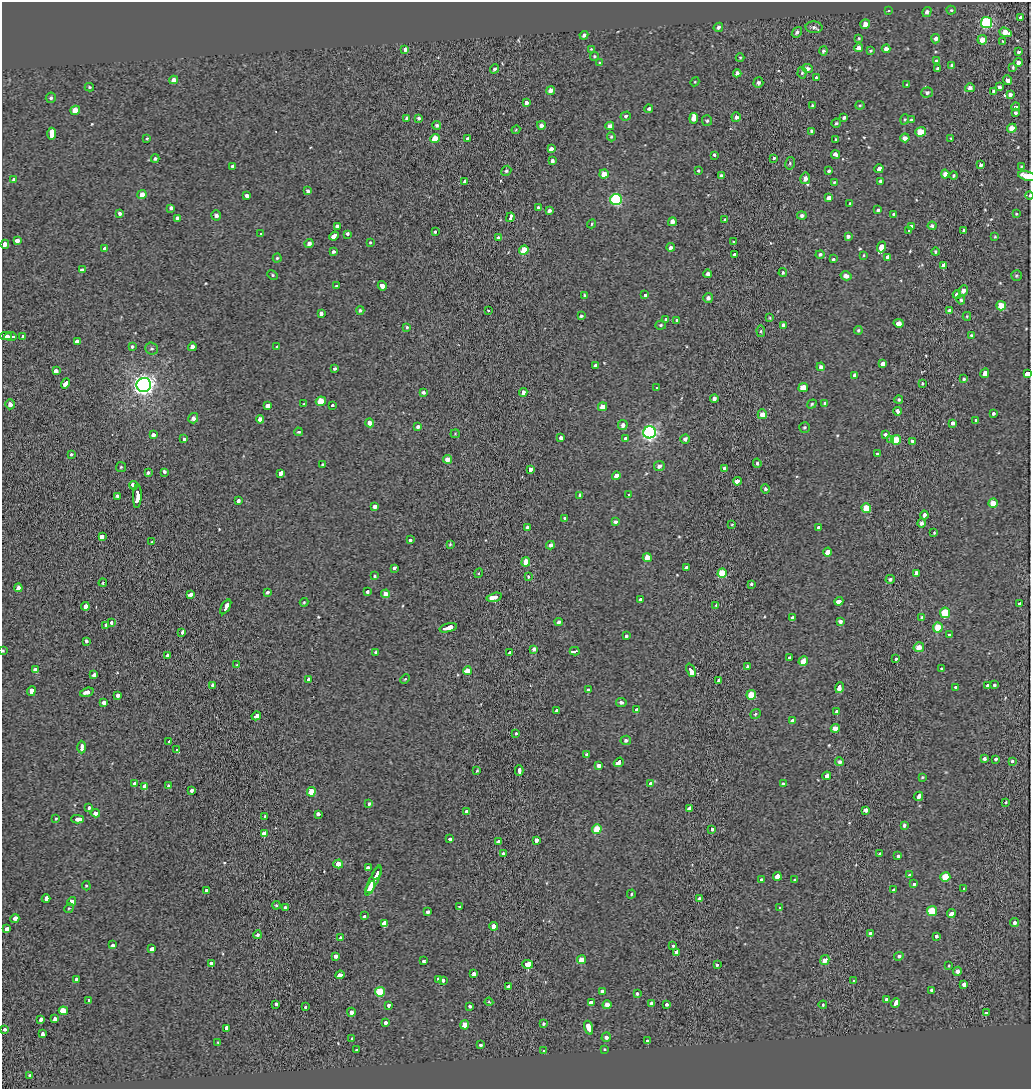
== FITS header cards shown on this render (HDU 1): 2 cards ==
NAXIS1  =                 1029
NAXIS2  =                 1087

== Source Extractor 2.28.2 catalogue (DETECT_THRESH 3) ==
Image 1029 x 1087 px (HDU 1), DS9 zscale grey, 1 PNG px = 1 image px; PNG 1033 x 1091 px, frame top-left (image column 1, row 1087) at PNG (2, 2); each listed source drawn as its Kron ellipse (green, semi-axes under 4 px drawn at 4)
Background -0.25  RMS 0.14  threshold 0.417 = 3 sigma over >= 5 px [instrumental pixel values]
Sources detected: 529; of the 529, the 500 brightest by FLUX_AUTO listed and drawn (29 fainter detections omitted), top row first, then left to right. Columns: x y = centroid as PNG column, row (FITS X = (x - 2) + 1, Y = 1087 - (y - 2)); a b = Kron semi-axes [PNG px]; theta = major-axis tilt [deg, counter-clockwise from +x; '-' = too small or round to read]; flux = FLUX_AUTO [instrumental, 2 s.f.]
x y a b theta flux
888 10 3 3 - 37
951 10 4 4 - 12
927 12 5 4 - 36
1020 17 3 3 - 99
986 23 5 5 - 950
865 24 5 4 - 68
718 27 5 4 - 21
814 27 8 6 -3 33
797 32 6 4 52 27
1005 32 6 4 -19 94
584 35 4 4 - 24
859 38 4 3 - 12
936 39 4 4 - 34
982 40 5 4 - 100
1003 41 3 3 - 8.7
858 48 4 4 - 51
405 49 3 3 - 130
591 49 3 3 - 8.5
886 49 4 4 - 41
870 50 4 3 - 12
823 51 4 4 - 18
1018 52 3 3 - 89
594 56 4 4 - 14
740 58 4 4 - 10
936 61 4 3 - 81
600 62 4 3 - 8.7
1018 62 4 3 - 46
952 65 4 4 - 25
1013 67 4 3 - 13
808 68 5 4 - 32
938 68 3 3 - 15
495 69 5 4 - 21
737 73 4 4 - 30
802 73 6 4 86 15
816 78 4 3 - 92
174 80 4 4 - 55
1008 80 5 3 - 300
695 82 4 4 - 9.5
758 83 5 5 - 25
907 84 4 3 - 9.2
89 87 4 3 - 13
999 87 4 3 - 23
970 88 5 4 - 38
551 91 4 4 - 56
993 91 3 3 - 12
927 93 6 5 - 25
1010 95 3 3 - 140
51 98 5 5 - 21
526 102 4 3 - 260
812 105 4 3 - 11
860 105 4 4 - 10
1016 107 4 3 - 21
649 109 4 4 - 20
75 110 5 4 - 120
1015 113 3 3 - 89
626 116 5 4 - 23
736 117 5 4 - 32
844 117 4 3 - 26
407 118 4 3 - 19
419 118 4 4 - 16
694 118 5 4 - 430
905 119 5 4 - 11
911 120 3 3 - 12
707 121 5 5 - 16
836 123 5 4 - 17
437 125 4 4 - 20
541 125 4 4 - 37
610 126 4 4 - 61
1012 128 5 4 - 120
516 130 4 4 - 9.4
811 131 4 3 - 21
921 132 5 4 - 180
52 134 6 3 87 1000
611 137 4 4 - 12
147 138 4 3 - 11
435 138 4 4 - 120
905 138 5 4 - 54
951 138 4 3 - 10
468 139 4 3 - 160
836 139 3 3 - 8.1
551 149 4 3 - 250
715 155 3 3 - 150
836 155 4 3 - 220
774 158 3 3 - 15
155 159 4 4 - 16
552 161 3 3 - 150
790 163 6 5 - 17
980 165 3 3 - 23
233 166 3 3 - 100
1021 166 4 3 - 9.7
879 169 4 3 - 200
829 170 4 3 - 130
506 171 5 4 - 20
699 171 3 3 - 57
604 174 5 4 - 110
945 174 4 4 - 60
722 176 4 4 - 29
954 176 4 3 - 18
1027 176 9 4 -13 150
805 178 6 5 - 59
14 180 4 3 - 140
881 181 4 3 - 95
465 182 4 3 - 160
834 182 3 3 - 9.6
308 191 3 3 - 18
142 194 4 4 - 76
1030 195 4 2 - 9.6
247 196 3 3 - 170
829 198 4 3 - 240
616 200 5 5 - 1000
850 204 3 3 - 65
171 208 4 3 - 140
538 208 4 3 - 26
549 210 4 3 - 28
878 210 3 3 - 83
119 213 3 3 - 130
894 214 3 3 - 13
1016 214 4 3 - 9.3
216 215 5 4 - 31
802 216 4 4 - 24
510 217 5 3 - 410
177 218 3 3 - 120
725 220 4 4 - 18
672 222 4 4 - 51
592 224 4 4 - 11
337 226 4 4 - 22
911 226 4 4 - 22
932 226 4 4 - 22
964 230 3 3 - 120
435 231 3 3 - 55
909 231 3 3 - 25
261 234 3 3 - 24
348 234 3 3 - 110
334 236 5 3 - 330
848 236 4 4 - 27
498 237 4 3 - 15
995 237 3 3 - 8.7
17 241 3 3 - 190
370 242 3 2 - 9.9
734 242 4 3 - 11
309 243 4 4 - 34
5 244 4 4 - 49
671 247 4 3 - 36
881 247 5 3 - 1400
104 248 3 3 - 86
524 250 5 4 - 250
333 252 3 3 - 22
935 252 4 4 - 14
820 254 4 4 - 19
735 255 3 3 - 210
864 255 4 2 - 8.5
888 257 4 3 - 170
277 258 4 4 - 12
833 259 3 3 - 100
943 265 4 3 - 1000
82 270 4 3 - 110
783 273 4 3 - 13
708 274 4 4 - 32
273 275 5 4 - 13
1016 275 5 5 - 17
846 276 5 4 - 42
337 286 3 3 - 110
382 286 5 3 - 400
963 291 5 4 - 51
957 294 4 4 - 52
585 295 4 3 - 13
645 295 4 3 - 680
708 298 5 5 - 30
961 300 4 4 - 21
1001 306 5 4 - 180
360 310 4 4 - 16
488 310 3 3 - 100
950 311 4 4 - 40
321 313 3 3 - 140
581 316 3 3 - 14
967 316 4 3 - 11
770 318 3 3 - 10
666 319 3 3 - 49
677 320 3 3 - 98
899 323 5 4 - 66
661 325 5 4 - 14
784 325 4 4 - 260
407 327 3 3 - 11
858 330 4 4 - 14
761 331 6 4 -86 13
971 335 3 3 - 9.6
6 336 6 3 3 1200
10 336 6 3 4 2000
23 336 4 3 - 520
77 341 3 3 - 290
277 346 3 3 - 66
132 347 3 3 - 55
192 347 4 4 - 57
152 348 6 6 - 20
883 364 3 3 - 330
595 366 3 3 - 69
821 367 4 4 - 34
335 368 3 3 - 130
56 371 3 3 - 770
985 373 5 3 - 690
1027 374 4 3 - 860
854 375 4 3 - 190
964 379 3 3 - 17
65 383 5 3 - 240
922 383 3 2 - 10
144 385 7 7 - 5000
657 388 3 3 - 150
803 388 5 4 - 130
423 392 4 3 - 19
523 392 4 4 - 45
714 399 4 4 - 42
899 400 4 4 - 15
321 401 5 4 - 200
824 403 3 3 - 65
10 404 5 4 - 44
304 404 3 3 - 9.2
812 404 5 3 - 12
332 405 3 3 - 54
267 406 3 3 - 620
602 407 5 4 - 91
898 411 4 3 - 170
993 413 3 3 - 70
762 414 5 4 - 90
193 418 5 5 - 37
260 419 4 4 - 40
976 420 4 3 - 86
370 423 4 3 - 230
953 423 4 3 - 130
623 425 5 4 - 38
418 427 3 3 - 120
804 427 5 5 - 18
298 432 4 3 - 13
650 432 6 6 - 2200
455 434 4 4 - 9.2
153 435 4 3 - 200
886 435 4 3 - 130
561 438 3 3 - 93
183 439 3 3 - 320
626 439 4 3 - 170
685 439 5 4 - 30
891 439 3 3 - 14
896 440 5 5 - 180
912 441 4 3 - 17
71 454 3 3 - 60
877 454 3 3 - 12
447 459 4 4 - 85
757 463 5 3 - 17
323 464 3 3 - 11
659 466 5 5 - 34
121 467 5 5 - 13
724 468 3 3 - 110
530 469 4 3 - 260
164 472 4 3 - 110
148 473 3 3 - 73
280 474 4 3 - 940
616 476 4 4 - 75
737 481 4 3 - 970
133 485 4 3 - 260
765 489 4 4 - 23
579 495 3 3 - 87
629 495 4 3 - 85
117 496 3 3 - 76
137 496 12 4 87 870
238 501 3 3 - 160
993 503 5 4 - 110
375 507 3 3 - 330
866 508 5 4 - 180
924 515 4 3 - 92
564 518 3 3 - 81
615 522 4 3 - 51
921 523 5 4 - 29
732 524 3 3 - 11
527 527 4 3 - 18
818 527 4 3 - 180
934 533 3 2 - 9.2
102 537 4 3 - 630
410 540 3 3 - 90
152 542 3 3 - 11
450 544 4 3 - 11
550 545 4 4 - 35
828 552 4 4 - 74
647 557 4 4 - 96
526 562 5 4 - 150
686 567 3 3 - 330
394 568 4 3 - 260
479 573 5 3 - 9.4
722 573 5 4 - 210
916 573 4 3 - 180
375 576 3 3 - 12
528 577 3 3 - 40
890 579 4 4 - 24
103 583 4 3 - 10
751 584 3 3 - 170
18 588 4 4 - 46
267 592 3 3 - 74
367 592 4 3 - 59
191 594 4 3 - 160
386 594 4 4 - 71
494 597 8 4 14 360
640 600 3 3 - 110
839 601 4 3 - 270
304 602 4 4 - 9.5
1020 604 3 3 - 150
716 605 4 3 - 9.7
85 606 4 3 - 210
226 607 8 3 58 490
945 613 5 5 - 280
792 618 4 3 - 110
922 618 4 3 - 210
840 621 4 4 - 30
111 622 3 3 - 78
559 622 4 3 - 39
106 625 3 3 - 77
938 627 5 4 - 200
448 628 9 3 14 850
182 632 4 3 - 250
949 635 3 3 - 110
626 636 3 3 - 60
87 641 4 3 - 89
919 647 5 5 - 83
534 649 4 4 - 34
3 651 4 3 - 10
575 651 5 3 - 200
376 653 3 3 - 81
510 653 3 3 - 230
168 656 4 3 - 140
789 657 3 3 - 160
896 659 3 3 - 29
803 661 5 4 - 180
237 665 3 3 - 85
747 667 4 3 - 21
942 668 3 3 - 36
35 670 4 4 - 67
691 670 7 3 -68 440
467 671 4 4 - 88
94 675 4 3 - 35
309 679 3 3 - 130
405 679 5 3 - 9.2
719 680 3 3 - 210
212 685 4 3 - 86
988 685 4 3 - 110
995 685 3 3 - 75
839 687 5 3 - 330
955 687 3 3 - 65
588 690 3 3 - 94
31 691 5 3 - 290
87 692 7 3 16 250
118 695 4 3 - 110
751 695 5 4 - 180
621 702 5 4 - 26
104 703 4 3 - 210
636 710 4 3 - 130
557 711 4 3 - 180
837 711 4 3 - 150
755 714 5 4 - 18
256 716 5 3 - 590
792 721 4 3 - 39
835 728 4 4 - 84
516 734 3 3 - 76
626 740 5 5 - 23
169 741 3 3 - 67
82 747 6 3 90 210
177 750 4 3 - 400
586 754 3 3 - 66
984 759 3 3 - 25
996 759 3 3 - 140
1012 761 3 3 - 65
619 762 5 3 - 490
840 762 4 4 - 27
598 765 4 3 - 120
477 770 4 2 - 9.5
519 770 5 3 - 390
827 776 4 3 - 280
922 777 3 2 - 9.5
135 783 3 3 - 300
651 784 3 3 - 130
783 784 3 3 - 170
145 786 4 3 - 690
169 786 3 3 - 84
192 790 4 3 - 100
311 792 5 4 - 180
918 796 5 3 - 190
1006 802 3 3 - 8.6
369 804 4 3 - 77
89 808 3 3 - 130
689 808 3 3 - 560
866 810 4 4 - 45
467 812 3 3 - 530
95 813 4 4 - 45
318 814 4 3 - 95
265 817 3 3 - 65
56 818 3 3 - 54
78 819 6 3 -3 350
904 825 4 3 - 23
597 829 5 4 - 220
712 829 3 3 - 71
264 834 4 3 - 970
450 839 3 3 - 98
536 840 3 3 - 140
499 841 3 3 - 72
503 854 3 3 - 73
880 854 3 3 - 58
898 856 3 3 - 130
338 864 5 4 - 67
368 868 3 3 - 230
377 873 6 3 58 490
909 875 3 3 - 52
777 876 4 3 - 940
945 877 5 5 - 250
373 880 16 4 65 1200
761 880 3 3 - 70
795 880 3 3 - 74
914 884 4 4 - 25
86 886 5 4 - 10
370 887 6 3 60 530
964 889 3 3 - 35
206 890 3 3 - 75
893 890 3 3 - 300
631 894 4 3 - 13
46 899 4 3 - 240
699 899 3 3 - 31
72 901 4 4 - 52
276 905 4 3 - 12
286 907 3 3 - 75
460 907 4 3 - 14
780 907 4 3 - 180
69 908 5 4 - 12
932 911 5 5 - 270
428 912 3 3 - 160
951 913 4 3 - 180
364 916 4 3 - 95
15 918 5 3 - 220
1015 922 4 4 - 29
384 924 3 3 - 6000
494 926 4 4 - 78
7 929 4 3 - 1100
870 934 4 3 - 120
257 935 4 4 - 27
936 936 4 3 - 73
340 938 3 3 - 83
113 945 4 3 - 97
673 945 3 3 - 88
152 949 4 4 - 250
677 952 4 3 - 170
335 956 4 3 - 160
899 956 5 4 - 17
581 960 4 4 - 97
825 960 5 4 - 93
424 961 3 3 - 110
211 963 4 3 - 210
528 964 5 3 - 3400
717 964 3 3 - 58
949 966 3 2 - 8.5
957 971 4 4 - 45
474 974 4 3 - 280
340 975 4 3 - 240
76 979 3 3 - 140
439 979 3 3 - 240
443 980 4 3 - 120
853 981 3 3 - 79
964 984 4 3 - 270
509 987 3 3 - 200
932 990 4 3 - 73
602 991 4 3 - 120
380 992 5 5 - 360
637 993 3 3 - 80
886 999 4 3 - 130
88 1001 3 3 - 150
489 1002 4 2 - 8.9
591 1002 4 3 - 160
651 1003 4 3 - 20
896 1003 5 3 - 440
276 1004 3 3 - 78
667 1004 3 3 - 74
388 1005 4 3 - 91
607 1005 4 4 - 62
823 1005 4 3 - 14
470 1006 3 3 - 80
305 1007 3 3 - 67
63 1011 5 3 - 1100
351 1012 4 4 - 42
986 1013 3 3 - 100
54 1019 4 3 - 180
40 1020 4 3 - 150
385 1022 3 3 - 110
543 1023 3 3 - 79
465 1025 5 4 - 140
227 1028 4 3 - 130
589 1028 7 3 -72 520
4 1030 3 3 - 83
42 1034 4 3 - 190
606 1037 5 4 - 29
351 1039 3 3 - 58
648 1041 3 3 - 98
218 1043 3 2 - 8.7
481 1045 3 3 - 79
604 1049 4 3 - 8.8
356 1050 4 3 - 67
543 1051 3 3 - 60
30 1075 3 3 - 60
At the frame edge (FLAGS 8, measured only in part): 5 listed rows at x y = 1027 176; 1030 195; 5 244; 1027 374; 3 651
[29 fainter detections neither listed nor drawn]